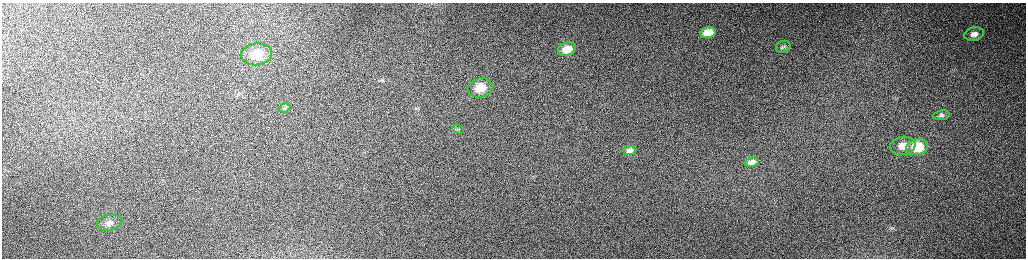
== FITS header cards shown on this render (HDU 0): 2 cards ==
NAXIS1  =                 2048 /fastest changing axis
NAXIS2  =                  512 /next to fastest changing axis

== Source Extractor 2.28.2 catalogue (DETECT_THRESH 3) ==
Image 2048 x 512 px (HDU 0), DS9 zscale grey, zoomed out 1/2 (1 PNG px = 2 x 2 image px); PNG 1028 x 260 px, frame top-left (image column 1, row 511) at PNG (2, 3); each listed source drawn as its Kron ellipse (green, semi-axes under 4 px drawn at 4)
Background 158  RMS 1.5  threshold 4.62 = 3 sigma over >= 5 px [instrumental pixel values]
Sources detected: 15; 1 cannot appear on this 1/2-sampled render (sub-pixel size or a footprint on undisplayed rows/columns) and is neither listed nor drawn; the other 14 listed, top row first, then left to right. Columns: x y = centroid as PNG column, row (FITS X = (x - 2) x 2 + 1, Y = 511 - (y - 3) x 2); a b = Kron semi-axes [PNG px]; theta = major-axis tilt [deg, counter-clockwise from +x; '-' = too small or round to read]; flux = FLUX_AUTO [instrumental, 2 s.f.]
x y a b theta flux
708 33 7 5 15 4700
974 34 10 6 14 2100
783 47 7 5 19 720
567 49 9 6 15 4100
257 54 15 11 7 6600
480 88 12 9 14 7300
285 108 6 4 21 630
941 115 8 5 9 770
458 129 6 2 -21 380
903 146 13 9 10 5400
917 147 11 8 11 13000
630 150 7 4 2 1300
752 162 7 4 17 1500
109 223 13 7 13 2100
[1 sub-pixel or undisplayed-footprint detection neither listed nor drawn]